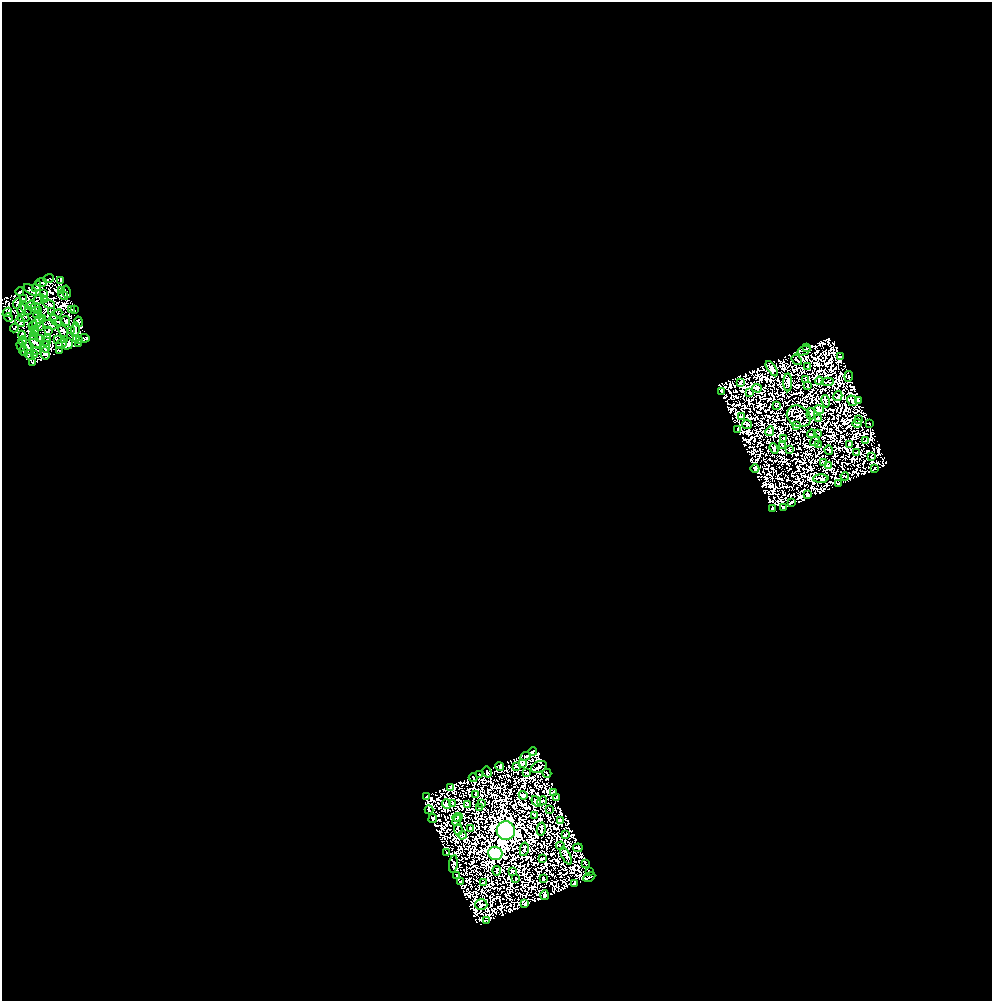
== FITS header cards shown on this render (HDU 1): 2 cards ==
NAXIS1  =                  990
NAXIS2  =                  999

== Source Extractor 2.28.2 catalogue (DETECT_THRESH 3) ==
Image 990 x 999 px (HDU 1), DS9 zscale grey, 1 PNG px = 1 image px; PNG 994 x 1003 px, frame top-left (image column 1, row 999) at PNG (2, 2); each listed source drawn as its Kron ellipse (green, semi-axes under 4 px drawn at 4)
Background 0.878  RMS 3.9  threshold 11.7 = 3 sigma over >= 5 px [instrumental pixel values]
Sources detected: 187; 1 with non-positive FLUX_AUTO (blend fragments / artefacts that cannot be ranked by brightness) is neither listed nor drawn; the other 186 listed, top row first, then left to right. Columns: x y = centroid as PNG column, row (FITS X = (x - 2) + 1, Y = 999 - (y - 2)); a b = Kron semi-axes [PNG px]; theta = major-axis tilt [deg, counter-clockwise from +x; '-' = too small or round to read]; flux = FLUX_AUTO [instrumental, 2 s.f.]
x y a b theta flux
49 278 5 2 - 120
60 281 4 3 - 470
41 283 5 2 - 170
37 287 5 4 - 73
30 290 8 3 -37 120
61 290 3 2 - 160
20 292 4 2 - 260
66 292 6 3 -78 310
43 294 4 2 - 180
63 295 5 3 - 340
23 299 3 2 - 290
38 299 6 2 45 120
45 299 3 2 - 180
18 303 5 3 - 240
49 304 6 2 -21 430
31 305 5 2 - 290
35 307 5 2 - 290
25 309 8 3 -52 21
71 309 4 2 - 340
22 310 6 3 82 350
74 310 3 2 - 220
38 311 3 2 - 180
7 312 5 3 - 1000
52 312 3 2 - 140
38 315 4 2 - 58
56 315 7 2 41 280
9 318 4 2 - 260
23 318 6 4 -5 390
42 318 3 2 - 230
56 320 7 3 -40 270
66 321 5 3 - 120
20 322 5 3 - 180
38 322 8 2 55 220
79 322 5 4 - 270
50 325 7 2 -17 430
33 326 5 2 - 280
40 326 3 2 - 170
14 328 4 2 - 260
35 329 4 2 - 280
75 330 7 2 86 290
48 331 4 2 - 300
63 331 6 2 -63 400
71 331 4 2 - 250
36 332 3 2 - 110
22 335 4 3 - 190
33 336 4 3 - 260
76 338 3 2 - 140
84 338 5 2 - 190
40 339 3 2 - 180
48 339 2 2 - 160
65 339 3 2 - 180
57 340 3 2 - 240
80 340 3 2 - 170
22 341 4 2 - 300
35 342 8 3 -49 430
46 342 3 2 - 290
61 343 6 3 39 330
68 344 6 5 - 140
78 344 2 2 - 170
21 346 5 2 - 440
27 346 8 3 -67 260
45 347 6 4 -88 100
806 348 3 2 - 120
23 351 5 3 - 250
37 351 4 2 - 290
59 351 3 2 - 200
804 351 7 4 24 340
45 353 6 4 -75 530
29 355 5 3 - 130
35 355 3 2 - 290
840 357 3 2 - 200
797 360 6 2 -52 190
32 363 3 2 - 230
808 366 3 2 - 190
772 369 9 3 -56 360
849 376 5 3 - 350
806 380 3 2 - 180
819 381 4 3 - 330
740 382 3 3 - 220
788 382 9 3 -90 520
828 382 6 3 4 310
808 386 3 2 - 140
757 388 5 2 - 330
721 391 4 3 - 390
750 393 3 2 - 200
838 396 5 2 - 210
859 400 3 2 - 190
826 401 6 2 -79 270
852 401 6 3 -55 330
776 405 4 2 - 210
819 409 5 2 - 210
811 414 6 2 82 310
742 416 3 2 - 240
799 416 12 10 -32 220
818 418 3 2 - 190
859 419 3 2 - 150
857 423 5 3 - 200
869 423 2 2 - 170
747 424 5 4 - 250
796 425 4 2 - 240
738 429 3 2 - 210
770 431 5 3 - 330
818 433 4 2 - 260
812 434 5 2 - 260
784 438 3 2 - 120
815 441 5 2 - 280
865 441 3 2 - 170
819 444 3 2 - 220
850 444 3 2 - 260
783 446 3 2 - 150
774 448 5 2 - 190
790 450 3 2 - 170
829 450 4 2 - 200
857 453 3 2 - 160
871 457 4 3 - 170
824 463 4 2 - 220
829 465 3 2 - 150
755 469 4 4 - 470
875 469 2 2 - 220
845 476 4 2 - 220
821 479 7 4 1 690
838 484 3 2 - 210
808 495 4 3 - 230
792 502 2 2 - 170
783 507 3 2 - 250
772 508 3 2 - 240
533 752 4 2 - 360
525 756 5 2 - 220
523 763 4 3 - 680
500 766 5 2 - 200
516 766 3 2 - 180
539 767 8 5 24 480
487 772 6 2 -71 280
527 773 2 2 - 170
547 773 4 2 - 180
479 774 3 2 - 170
473 778 4 2 - 220
451 787 3 2 - 200
553 793 4 2 - 310
475 794 3 2 - 210
523 795 4 3 - 350
427 796 2 2 - 150
557 797 4 2 - 280
536 801 5 2 - 190
542 801 5 2 - 220
482 803 3 2 - 140
446 804 5 3 - 200
452 804 4 2 - 180
468 804 4 2 - 160
480 807 3 2 - 170
549 809 3 2 - 200
429 810 4 3 - 290
535 815 4 2 - 250
457 817 5 3 - 300
433 819 4 3 - 210
561 820 3 2 - 200
457 821 6 4 64 270
471 828 4 2 - 200
541 829 6 2 79 320
458 830 6 2 -86 180
506 831 9 9 - 160000
462 835 4 3 - 200
565 835 3 2 - 190
561 846 4 2 - 220
578 848 5 2 - 320
524 849 7 3 80 350
447 852 3 2 - 170
495 853 7 6 - 38000
566 856 10 4 -63 290
542 859 4 2 - 320
586 863 4 2 - 180
453 864 9 4 83 400
497 871 5 2 - 220
512 871 3 2 - 190
590 872 4 2 - 340
457 875 3 2 - 150
589 877 6 3 27 380
515 878 3 2 - 150
543 878 3 3 - 400
460 882 3 2 - 180
483 883 2 2 - 170
574 883 3 2 - 310
545 895 5 2 - 340
525 904 4 2 - 210
481 905 6 5 - 130
487 921 4 2 - 310
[1 non-positive-flux detection neither listed nor drawn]